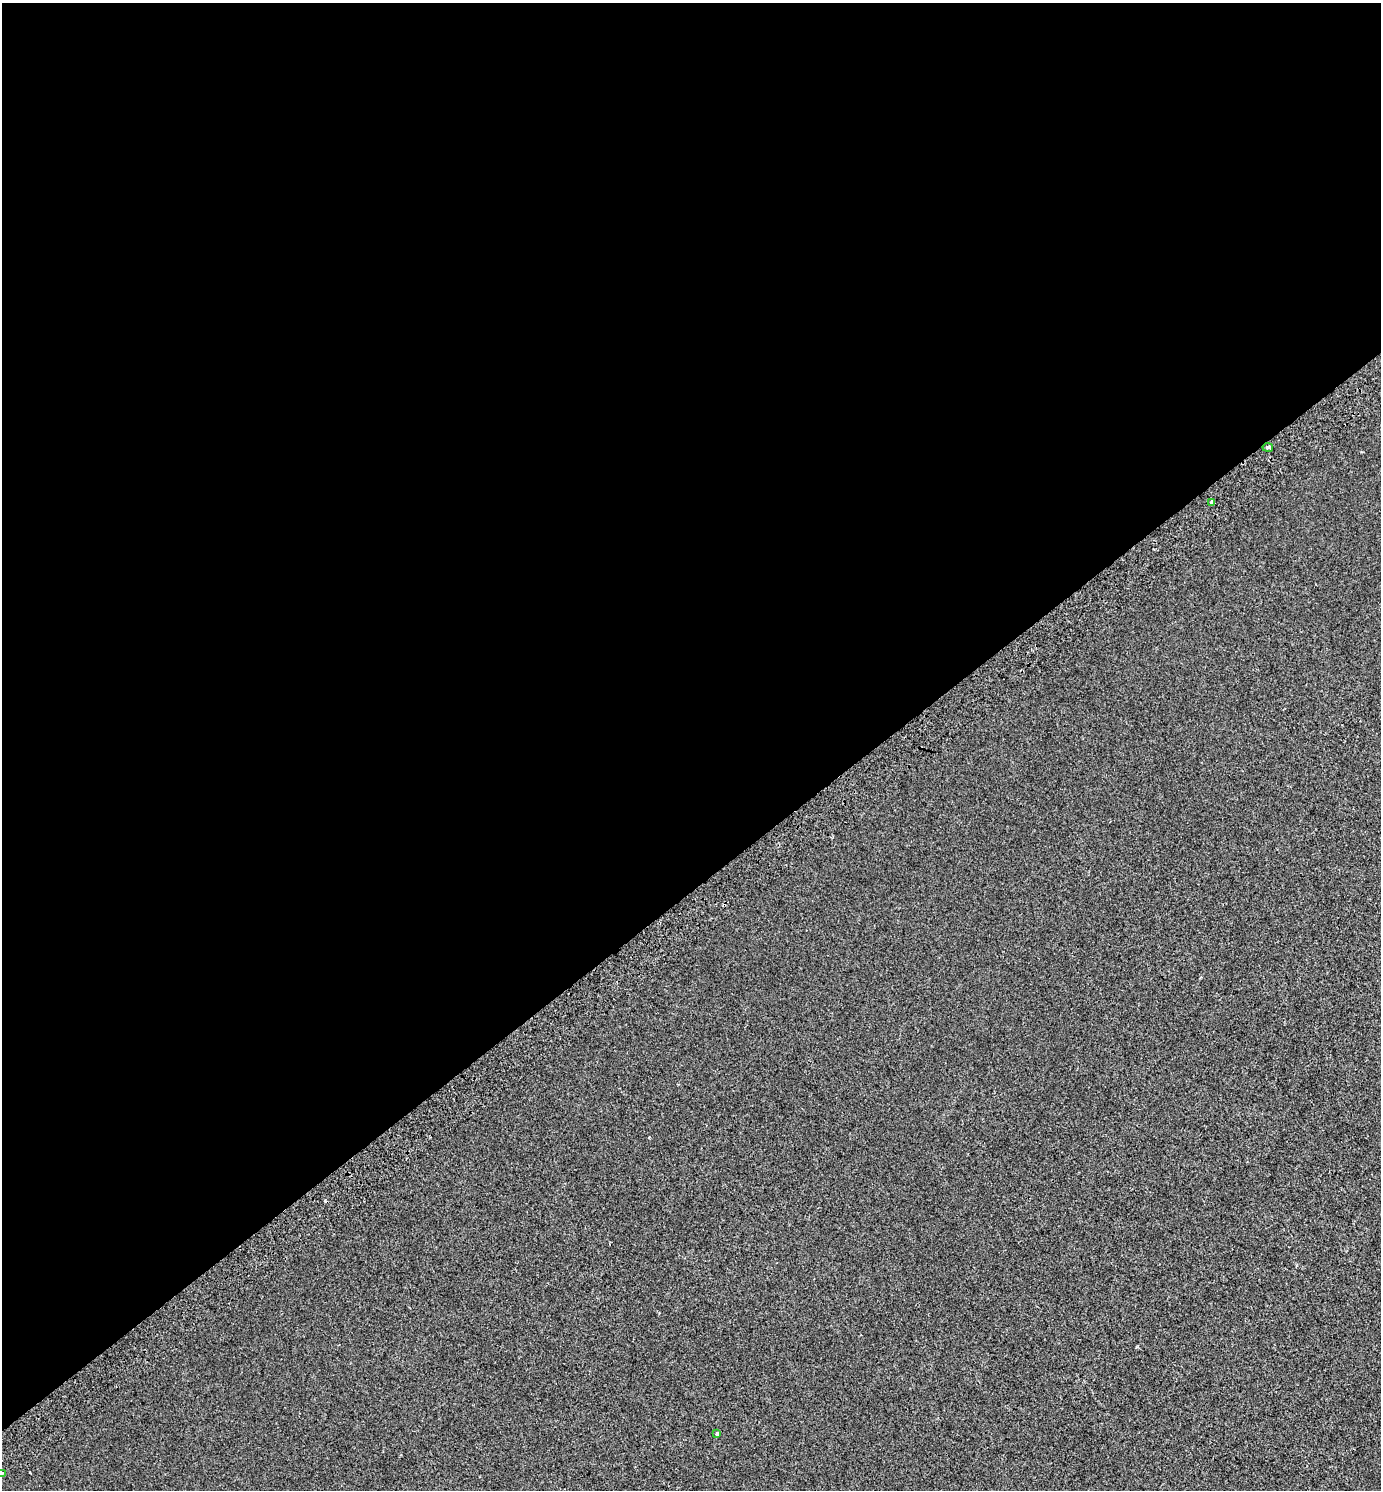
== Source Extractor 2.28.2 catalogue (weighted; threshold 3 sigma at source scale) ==
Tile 2 of 4 x 4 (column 2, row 1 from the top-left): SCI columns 1655-3033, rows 4523-6010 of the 6007 x 6078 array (HDU 1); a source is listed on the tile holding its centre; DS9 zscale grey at full resolution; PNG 1383 x 1492 px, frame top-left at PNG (2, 3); each listed source drawn as its Kron ellipse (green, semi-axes under 4 px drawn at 4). Shown black and unused: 60% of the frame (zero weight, under 2 of 3 exposures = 4% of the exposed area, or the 3 px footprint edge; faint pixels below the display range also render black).
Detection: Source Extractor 2.28.2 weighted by HDU 2 'WHT'; one run over the whole footprint, this tile lists its part. Background 4.72e-04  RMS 0.0047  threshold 0.0213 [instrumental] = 3 sigma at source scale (4.5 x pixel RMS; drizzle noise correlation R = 1.50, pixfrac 1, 0.0396/0.0396 arcsec/px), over >= 5 px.
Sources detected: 7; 3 cosmic-ray / hot-pixel residue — neither listed nor drawn; the other 4 listed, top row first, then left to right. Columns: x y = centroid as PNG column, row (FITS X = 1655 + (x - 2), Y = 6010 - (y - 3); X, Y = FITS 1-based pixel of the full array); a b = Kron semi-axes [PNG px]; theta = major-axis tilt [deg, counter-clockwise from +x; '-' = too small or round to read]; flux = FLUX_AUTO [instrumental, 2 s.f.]
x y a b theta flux
1268 447 5 3 - 2.8
1212 502 4 3 - 2.9
717 1434 4 3 - 3.7
2 1473 3 3 - 0.83
Isophote crosses this tile's border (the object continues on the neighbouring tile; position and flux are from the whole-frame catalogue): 1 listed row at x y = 2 1473